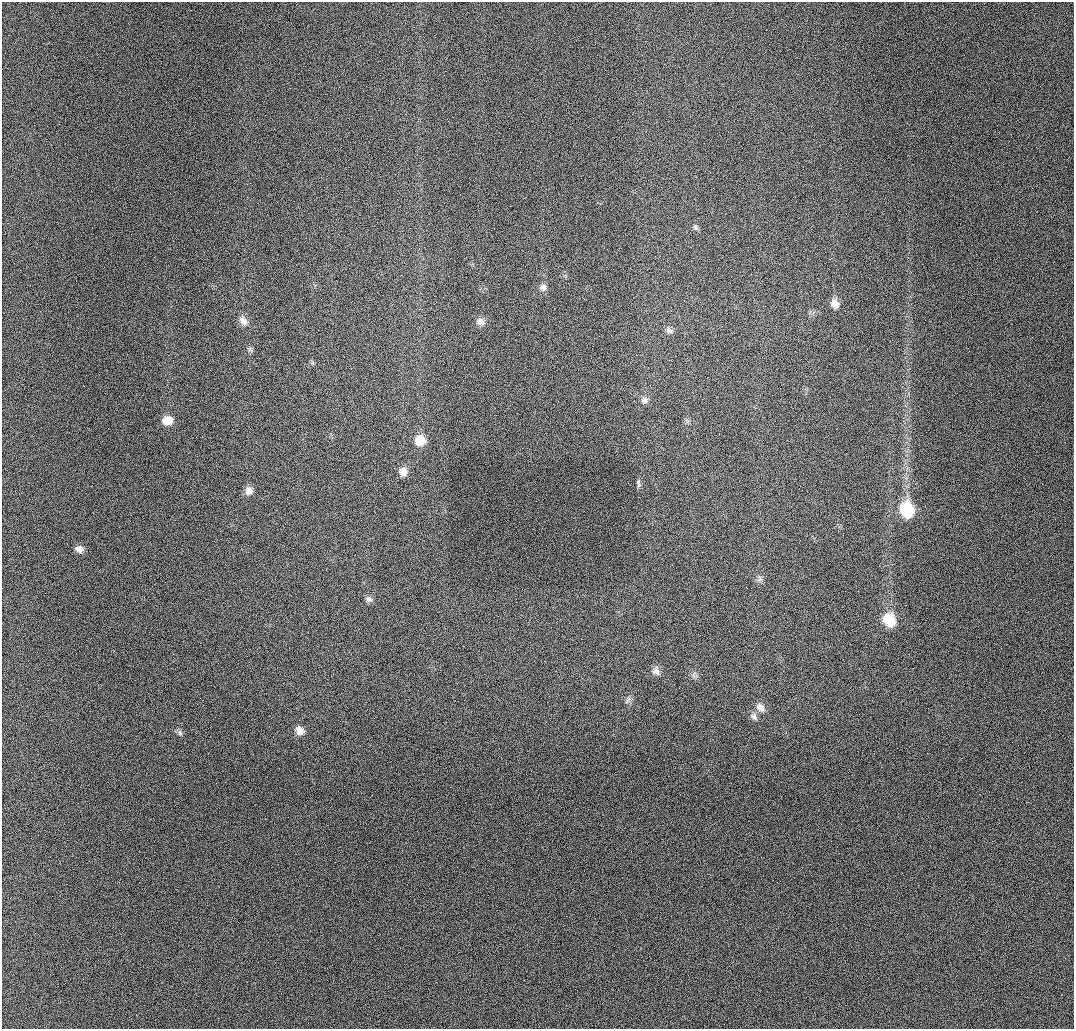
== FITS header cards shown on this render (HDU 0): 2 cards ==
NAXIS1  =                 1072 / length of data axis 1
NAXIS2  =                 1027 / length of data axis 2

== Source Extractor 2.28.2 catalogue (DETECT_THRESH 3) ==
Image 1072 x 1027 px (HDU 0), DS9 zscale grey, 1 PNG px = 1 image px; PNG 1076 x 1031 px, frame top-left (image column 1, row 1027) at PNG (2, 2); no overlay
Background 966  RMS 11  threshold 32.4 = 3 sigma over >= 5 px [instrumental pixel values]
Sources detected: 24; all 24 listed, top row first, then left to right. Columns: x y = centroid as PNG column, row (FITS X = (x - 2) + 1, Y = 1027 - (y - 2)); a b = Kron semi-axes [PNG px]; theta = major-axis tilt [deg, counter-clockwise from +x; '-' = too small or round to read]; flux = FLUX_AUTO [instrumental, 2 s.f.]
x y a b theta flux
695 227 9 6 -71 1900
543 287 9 9 - 3300
835 303 11 9 -68 6600
243 321 12 8 -51 5000
480 322 11 9 -17 4100
669 330 10 7 -29 2700
250 349 7 4 71 1400
645 400 9 9 - 3200
168 420 10 8 12 9400
420 440 11 10 - 11000
403 472 11 9 78 4900
638 484 11 5 -80 1700
249 491 9 8 - 4400
907 510 14 11 -71 38000
79 549 8 6 -4 5100
759 579 9 6 78 2300
368 599 10 8 -28 2600
889 620 15 12 -57 19000
656 671 11 9 -59 3600
628 700 12 4 50 1900
760 708 14 10 -41 5000
754 716 11 8 -43 2800
300 730 11 9 -52 5200
180 733 8 5 -71 1800